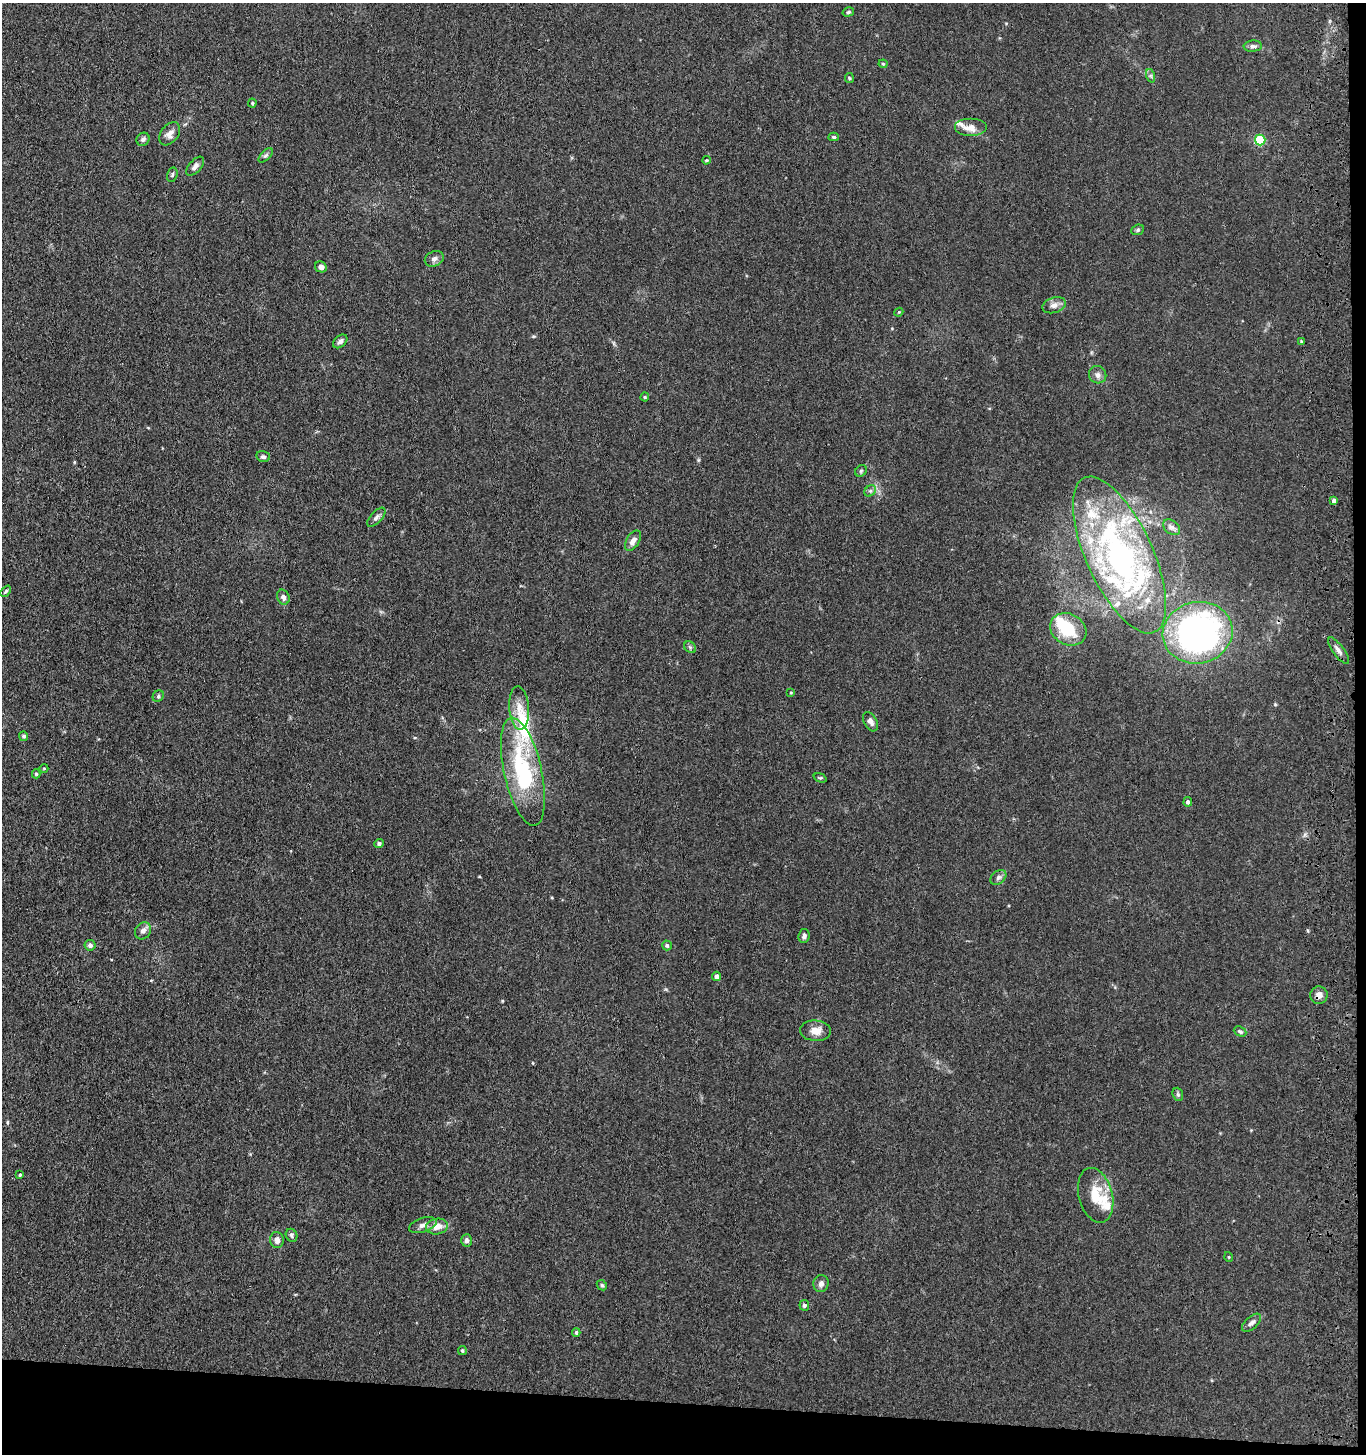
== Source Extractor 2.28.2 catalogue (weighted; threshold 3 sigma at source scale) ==
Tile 9 of 3 x 3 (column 3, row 3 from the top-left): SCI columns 2933-4296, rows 3-1454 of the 4543 x 4361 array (HDU 1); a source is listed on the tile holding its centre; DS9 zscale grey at full resolution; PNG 1368 x 1456 px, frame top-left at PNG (2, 3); each listed source drawn as its Kron ellipse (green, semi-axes under 4 px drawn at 4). Shown black and unused: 4% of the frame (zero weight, under 3 of 4 exposures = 5% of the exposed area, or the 3 px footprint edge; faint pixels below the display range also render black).
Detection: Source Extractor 2.28.2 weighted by HDU 2 'WHT'; one run over the whole footprint, this tile lists its part. Background 0.0374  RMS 0.0047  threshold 0.0213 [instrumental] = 3 sigma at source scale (4.5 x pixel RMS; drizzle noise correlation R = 1.50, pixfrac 1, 0.05/0.05 arcsec/px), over >= 5 px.
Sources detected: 83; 1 inside a brighter object's white glare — neither listed nor drawn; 9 inside a brighter listed object's ellipse — not listed separately; the other 73 listed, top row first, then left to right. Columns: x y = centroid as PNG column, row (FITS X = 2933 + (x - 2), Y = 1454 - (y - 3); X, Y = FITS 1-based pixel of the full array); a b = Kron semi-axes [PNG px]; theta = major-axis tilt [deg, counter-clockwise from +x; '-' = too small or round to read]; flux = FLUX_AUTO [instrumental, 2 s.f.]
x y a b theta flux
848 12 6 4 16 0.81
1253 46 9 5 3 1.4
883 64 4 4 - 0.49
1151 76 7 4 -72 0.77
849 78 5 4 - 0.55
252 103 4 4 - 0.56
971 127 16 9 0 5
170 134 13 8 53 2.9
834 137 5 4 - 0.83
143 139 7 6 - 1.3
1260 140 5 5 - 33
266 155 9 4 44 1.1
706 160 4 3 - 0.57
195 166 11 6 48 2
172 175 7 5 73 0.88
1138 230 6 5 - 0.78
434 259 10 7 25 2
321 267 6 5 - 1.9
1054 305 12 7 18 2.5
899 312 4 3 - 0.4
340 341 8 5 42 1.5
1301 341 4 3 - 0.5
1098 375 9 8 - 2
645 397 4 4 - 0.52
263 457 7 5 -14 1.2
861 471 6 5 - 0.73
870 491 6 5 - 0.87
1334 500 4 4 - 1.4
376 517 12 5 46 1.6
1172 527 9 6 -39 1.6
633 541 11 6 59 2.5
1119 555 85 33 -65 130
6 591 6 4 48 0.77
283 597 8 6 -65 1.8
1068 629 19 15 -29 18
1198 633 35 30 11 150
690 647 6 5 - 0.99
1338 651 16 5 -54 2.3
791 693 4 2 - 0.34
158 696 6 5 - 0.86
519 708 22 10 -85 5.9
870 722 10 6 -59 1.9
24 736 5 4 - 1
44 768 4 3 - 0.36
523 772 55 19 -77 51
36 774 4 4 - 0.57
820 778 7 4 -19 0.61
1188 802 5 4 - 1.3
379 844 5 4 - 1.2
998 877 9 6 41 1.5
143 931 9 7 53 2.2
804 936 7 5 83 1.2
90 945 5 5 - 1.5
667 945 5 5 - 0.95
717 976 4 4 - 1.9
1319 995 9 8 - 2.7
816 1031 15 10 -4 4.6
1240 1031 6 4 -25 0.83
1178 1094 7 5 -69 0.86
20 1175 4 3 - 0.6
1096 1195 28 17 -76 13
423 1225 14 7 17 2.3
437 1226 11 8 10 4.4
292 1235 7 5 -62 1.1
277 1240 8 7 - 2.6
466 1240 6 5 - 1.4
1229 1257 5 3 - 0.37
821 1283 9 7 77 2
602 1285 6 4 -44 0.67
804 1305 5 5 - 1.1
1252 1323 11 6 41 1.7
576 1332 4 3 - 0.69
462 1351 4 3 - 0.6
Overlapping masked pixels (flux is a lower limit): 2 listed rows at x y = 1198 633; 1319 995